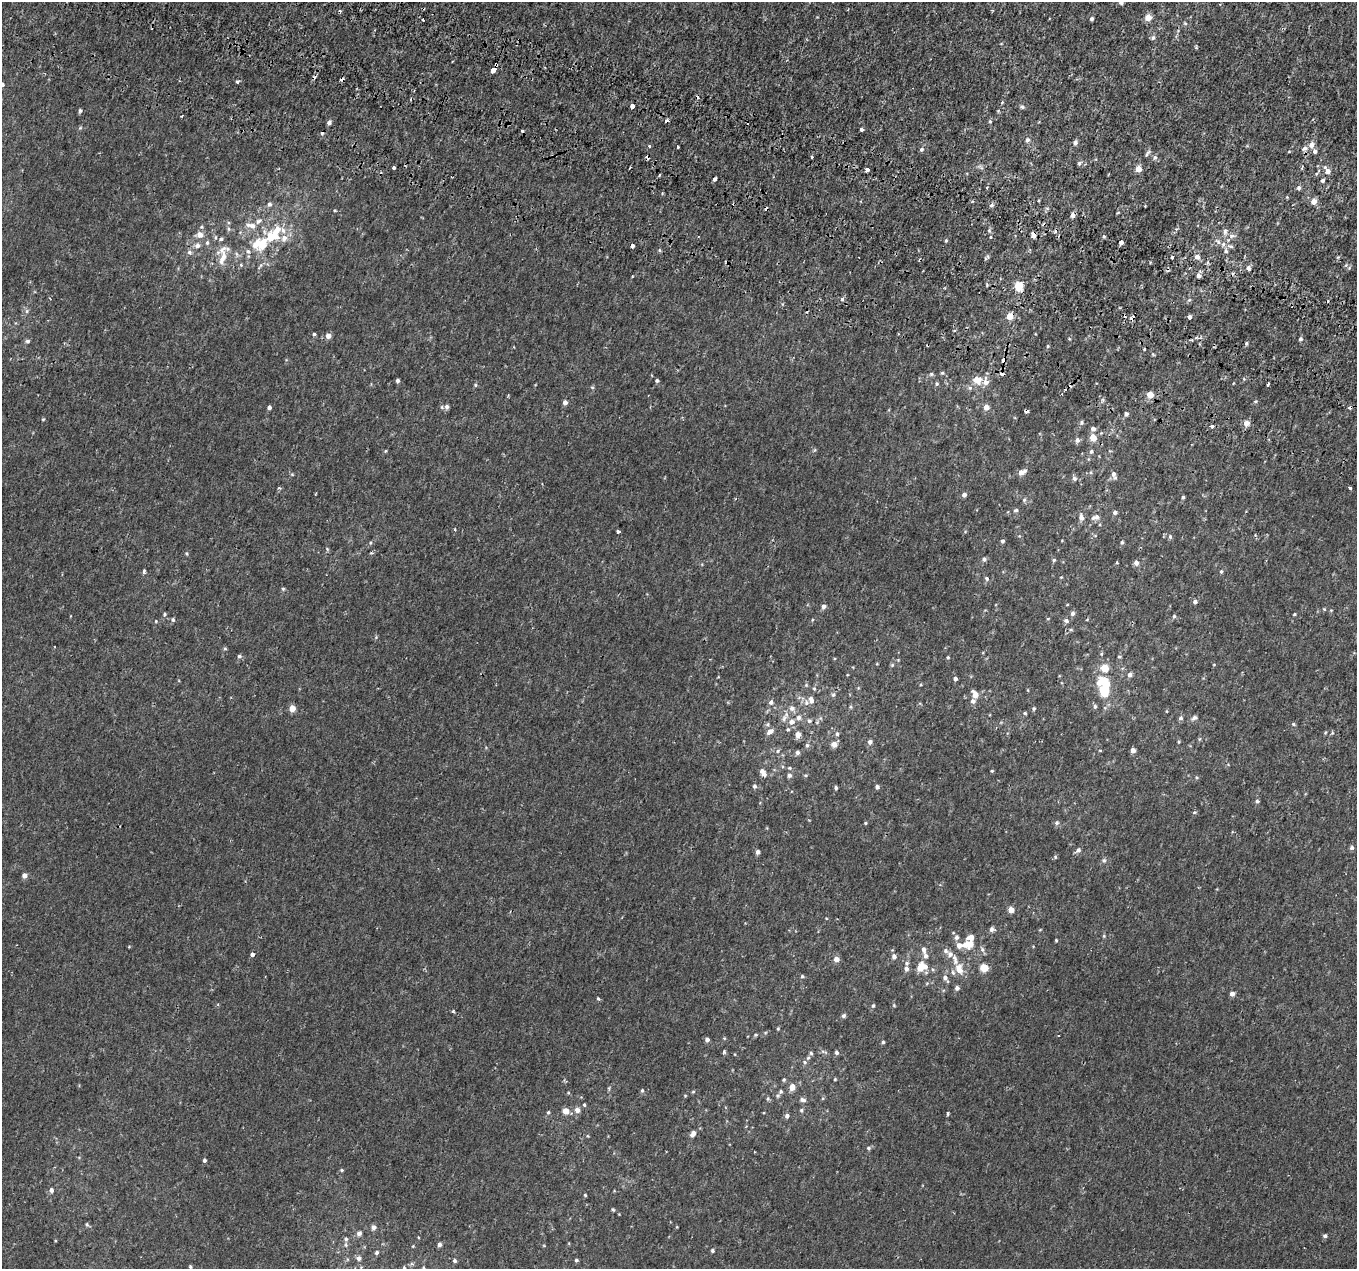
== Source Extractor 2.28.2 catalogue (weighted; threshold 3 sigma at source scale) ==
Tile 11 of 4 x 4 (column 3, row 3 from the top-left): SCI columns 2769-4123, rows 1572-2838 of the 5544 x 5737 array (HDU 1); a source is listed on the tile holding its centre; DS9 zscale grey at full resolution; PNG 1359 x 1271 px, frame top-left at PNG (2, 2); no overlay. Shown black and unused: <1% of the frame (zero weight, under 2 of 3 exposures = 5% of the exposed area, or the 3 px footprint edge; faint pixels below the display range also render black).
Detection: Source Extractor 2.28.2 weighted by HDU 2 'WHT'; one run over the whole footprint, this tile lists its part. Background 5.62e-04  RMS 0.0017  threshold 0.00757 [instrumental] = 3 sigma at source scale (4.5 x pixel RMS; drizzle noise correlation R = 1.50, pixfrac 1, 0.0396/0.0396 arcsec/px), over >= 5 px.
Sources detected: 299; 1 inside a brighter object's white glare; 18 cosmic-ray / hot-pixel residue — not listed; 18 inside a brighter listed object's ellipse — not listed separately; the other 262 listed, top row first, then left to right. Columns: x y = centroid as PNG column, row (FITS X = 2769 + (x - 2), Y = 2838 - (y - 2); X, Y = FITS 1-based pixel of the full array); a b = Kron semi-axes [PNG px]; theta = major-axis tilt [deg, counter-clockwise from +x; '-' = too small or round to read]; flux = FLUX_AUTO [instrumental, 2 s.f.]
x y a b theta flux
1121 2 4 4 - 0.42
1148 17 5 5 - 1.7
1092 19 4 4 - 0.32
423 20 2 2 - 0.17
1185 23 5 4 - 0.18
1153 37 6 5 - 0.33
496 64 3 3 - 1.1
493 70 5 4 - 4.2
237 82 3 3 - 0.36
2 84 5 5 - 0.38
632 106 4 3 - 5.5
1022 107 6 5 - 0.31
80 110 5 4 - 0.31
181 116 3 2 - 0.16
990 121 4 4 - 0.18
329 123 5 4 - 0.45
861 130 4 3 - 0.55
1027 140 6 6 - 0.41
1075 143 6 4 64 0.51
1311 145 8 6 60 0.71
649 146 4 3 - 0.26
678 147 3 2 - 0.2
1304 148 9 6 25 0.54
922 149 5 5 - 0.33
1315 151 5 5 - 0.45
1147 153 10 3 52 0.27
812 157 3 3 - 0.27
1155 157 6 6 - 0.35
1079 163 6 5 - 0.31
393 168 4 3 - 0.49
867 169 4 3 - 1.1
1138 169 5 5 - 1.6
1327 171 9 5 -54 0.98
715 179 4 3 - 1.5
1323 180 4 4 - 0.38
1299 188 6 5 - 0.36
1314 201 5 5 - 1.2
269 204 6 5 - 0.36
992 205 6 4 16 0.35
1145 206 2 2 - 0.12
1118 213 4 3 - 0.13
1072 215 5 4 - 0.74
251 226 15 7 -12 1.2
989 230 6 5 - 0.24
1225 232 9 6 88 0.49
200 235 6 6 - 1
1033 235 5 4 - 1.1
270 236 18 9 69 2.3
1231 236 7 6 - 0.46
991 237 4 3 - 0.13
284 238 8 8 - 0.92
221 239 5 4 - 0.28
946 241 4 4 - 0.17
1121 242 4 3 - 2.1
207 243 6 5 - 0.3
1223 244 7 5 69 0.49
197 245 7 6 - 0.53
262 245 21 11 -14 3.9
632 246 3 3 - 2.8
1231 246 8 4 -9 0.31
659 250 5 3 - 0.19
248 251 7 5 -71 0.39
1226 251 6 5 - 0.35
189 252 6 5 - 0.34
987 257 9 3 35 0.21
1172 257 4 3 - 0.49
1197 257 6 5 - 0.8
223 258 21 8 73 1.6
1248 268 6 5 - 0.48
1199 276 6 5 - 0.52
987 285 4 3 - 0.17
1018 286 5 5 - 5.1
842 299 6 4 -46 0.23
1189 300 6 3 18 0.18
27 311 6 4 90 0.27
1009 316 5 5 - 2
1189 317 4 3 - 0.86
1132 319 4 3 - 2.5
314 334 4 4 - 0.24
328 336 5 5 - 0.87
1300 339 5 5 - 0.3
28 341 6 5 - 0.32
1246 343 5 4 - 0.25
1048 346 4 4 - 0.16
1004 360 4 4 - 1.2
942 373 5 4 - 0.2
931 374 5 5 - 0.25
657 380 4 4 - 0.27
977 380 10 8 -12 1.6
397 381 4 3 - 0.39
937 384 5 4 - 0.19
1269 384 4 2 - 0.24
475 385 5 3 - 0.18
592 387 6 3 -18 0.16
970 388 6 5 - 0.33
1150 394 5 5 - 2
565 403 5 5 - 0.62
447 406 5 5 - 0.4
269 407 4 4 - 0.41
986 407 5 5 - 1
1026 411 4 3 - 0.62
1126 414 4 4 - 0.4
43 419 4 4 - 0.15
1082 422 6 5 - 0.3
1246 423 6 5 - 1
1212 426 4 4 - 0.77
1093 429 6 5 - 0.51
1093 438 6 5 - 1.7
1077 440 6 5 - 0.48
385 451 5 3 - 0.13
1091 451 6 5 - 0.27
1021 473 7 6 - 0.73
1113 474 8 6 -75 0.56
1074 479 6 6 - 0.4
279 488 5 3 - 0.17
1350 488 3 3 - 0.22
964 495 5 4 - 0.53
1183 497 4 3 - 0.23
1024 500 5 5 - 0.24
1016 510 6 4 14 0.25
1115 512 5 5 - 0.41
1095 517 12 6 14 0.7
1081 518 7 5 -85 0.72
618 532 4 3 - 0.34
1170 536 6 5 - 0.28
1002 541 4 4 - 0.3
1122 542 6 4 75 0.25
984 559 5 5 - 0.32
1054 560 5 4 - 0.23
1117 563 4 2 - 0.12
1136 563 6 5 - 0.68
144 571 6 4 80 0.26
1221 571 5 4 - 0.2
987 578 6 5 - 0.26
283 589 4 4 - 0.19
1195 601 5 5 - 0.37
824 606 5 5 - 0.52
1324 609 5 4 - 0.15
1072 613 6 5 - 0.41
165 614 4 4 - 0.19
1294 614 4 3 - 0.15
1174 616 5 5 - 0.22
173 620 6 4 70 0.24
1066 621 6 5 - 0.39
225 649 5 3 - 0.17
239 656 6 4 -13 0.27
948 657 4 3 - 0.15
1105 668 5 5 - 3.6
1130 675 6 5 - 0.47
955 679 4 4 - 0.42
1101 680 12 10 64 2.8
1104 693 8 6 -51 4.1
975 694 7 5 -62 1.3
833 695 5 5 - 0.26
811 700 10 6 -73 0.66
973 701 6 6 - 0.5
771 702 6 6 - 0.45
1095 706 6 4 -69 0.26
292 708 5 5 - 1.7
792 708 8 7 - 0.66
1034 709 5 4 - 0.19
1025 713 4 3 - 0.18
784 718 10 5 66 0.53
799 718 6 6 - 0.52
1181 718 6 5 - 0.33
1194 718 8 5 31 0.39
809 721 6 5 - 0.31
792 722 7 7 - 0.75
1293 724 5 4 - 0.18
788 729 4 4 - 0.19
770 732 8 6 35 0.79
837 734 6 5 - 0.29
798 735 7 6 - 0.89
870 742 6 5 - 0.44
834 744 6 6 - 0.95
807 745 5 5 - 0.3
1133 750 4 4 - 0.99
777 751 5 3 - 0.21
797 752 6 5 - 0.4
790 768 5 4 - 0.21
762 771 6 6 - 0.57
992 771 4 3 - 0.15
789 775 5 5 - 0.47
754 786 6 5 - 0.33
877 787 5 4 - 0.39
836 788 4 3 - 0.25
1257 801 4 4 - 0.27
1194 812 5 3 - 0.17
865 823 4 4 - 0.16
1057 823 6 5 - 0.29
1352 848 5 5 - 0.33
1078 850 6 5 - 0.41
758 852 5 5 - 0.44
1055 857 5 3 - 0.18
1104 860 5 5 - 0.26
24 875 5 5 - 0.76
1011 910 5 5 - 1.4
992 929 6 6 - 0.42
1104 936 6 3 -73 0.17
956 937 6 6 - 0.44
1056 940 3 3 - 0.14
969 944 14 8 10 2.2
923 950 9 5 -75 0.55
950 954 8 6 -72 0.57
252 955 4 3 - 0.78
894 956 6 5 - 0.51
836 959 5 5 - 1
921 967 12 8 36 2.2
984 968 6 5 - 2.9
906 969 6 5 - 0.47
959 969 12 8 -71 1.8
802 976 5 4 - 0.2
945 978 7 6 - 0.49
957 988 5 5 - 0.46
1232 994 5 5 - 0.67
598 999 4 3 - 0.26
873 1005 5 4 - 0.2
843 1016 5 5 - 0.31
778 1029 4 4 - 0.15
755 1035 5 3 - 0.17
707 1039 5 4 - 0.4
883 1042 4 4 - 0.2
724 1052 5 4 - 0.23
811 1053 5 5 - 0.22
837 1053 5 4 - 0.32
805 1062 6 5 - 0.3
835 1079 4 3 - 0.14
792 1087 6 5 - 1.2
642 1090 4 4 - 0.18
693 1092 5 3 - 0.14
781 1092 6 5 - 0.25
803 1100 8 5 -14 0.5
584 1105 4 3 - 0.19
577 1110 7 6 - 0.66
801 1110 5 4 - 0.21
566 1111 6 6 - 1.3
548 1112 5 4 - 0.21
948 1114 5 3 - 0.18
787 1116 5 5 - 0.44
693 1134 9 5 55 0.64
868 1148 5 5 - 0.22
204 1160 4 4 - 0.3
342 1170 4 4 - 0.17
51 1190 5 5 - 0.46
585 1195 4 3 - 0.15
613 1210 6 4 -3 0.17
87 1224 5 4 - 0.22
373 1227 6 5 - 0.49
359 1233 7 6 - 0.46
1325 1236 5 4 - 0.32
346 1239 5 5 - 0.29
439 1244 5 5 - 0.41
346 1245 6 3 -72 0.22
413 1246 4 3 - 0.11
712 1251 4 4 - 0.25
377 1252 5 5 - 0.27
359 1258 7 6 - 0.4
576 1260 4 3 - 0.25
455 1261 5 4 - 0.26
190 1267 4 3 - 0.19
404 1268 5 3 - 0.17
423 1268 6 4 61 0.27
Overlapping masked pixels (flux is a lower limit): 7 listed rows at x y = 496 64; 493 70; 1033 235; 1009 316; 1132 319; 1004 360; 1026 411
Isophote crosses this tile's border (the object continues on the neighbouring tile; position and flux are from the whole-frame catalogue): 3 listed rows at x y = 1121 2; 2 84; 423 1268
Unlisted compact peaks at least as high as the median listed source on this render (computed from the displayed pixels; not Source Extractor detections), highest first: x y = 453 1011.